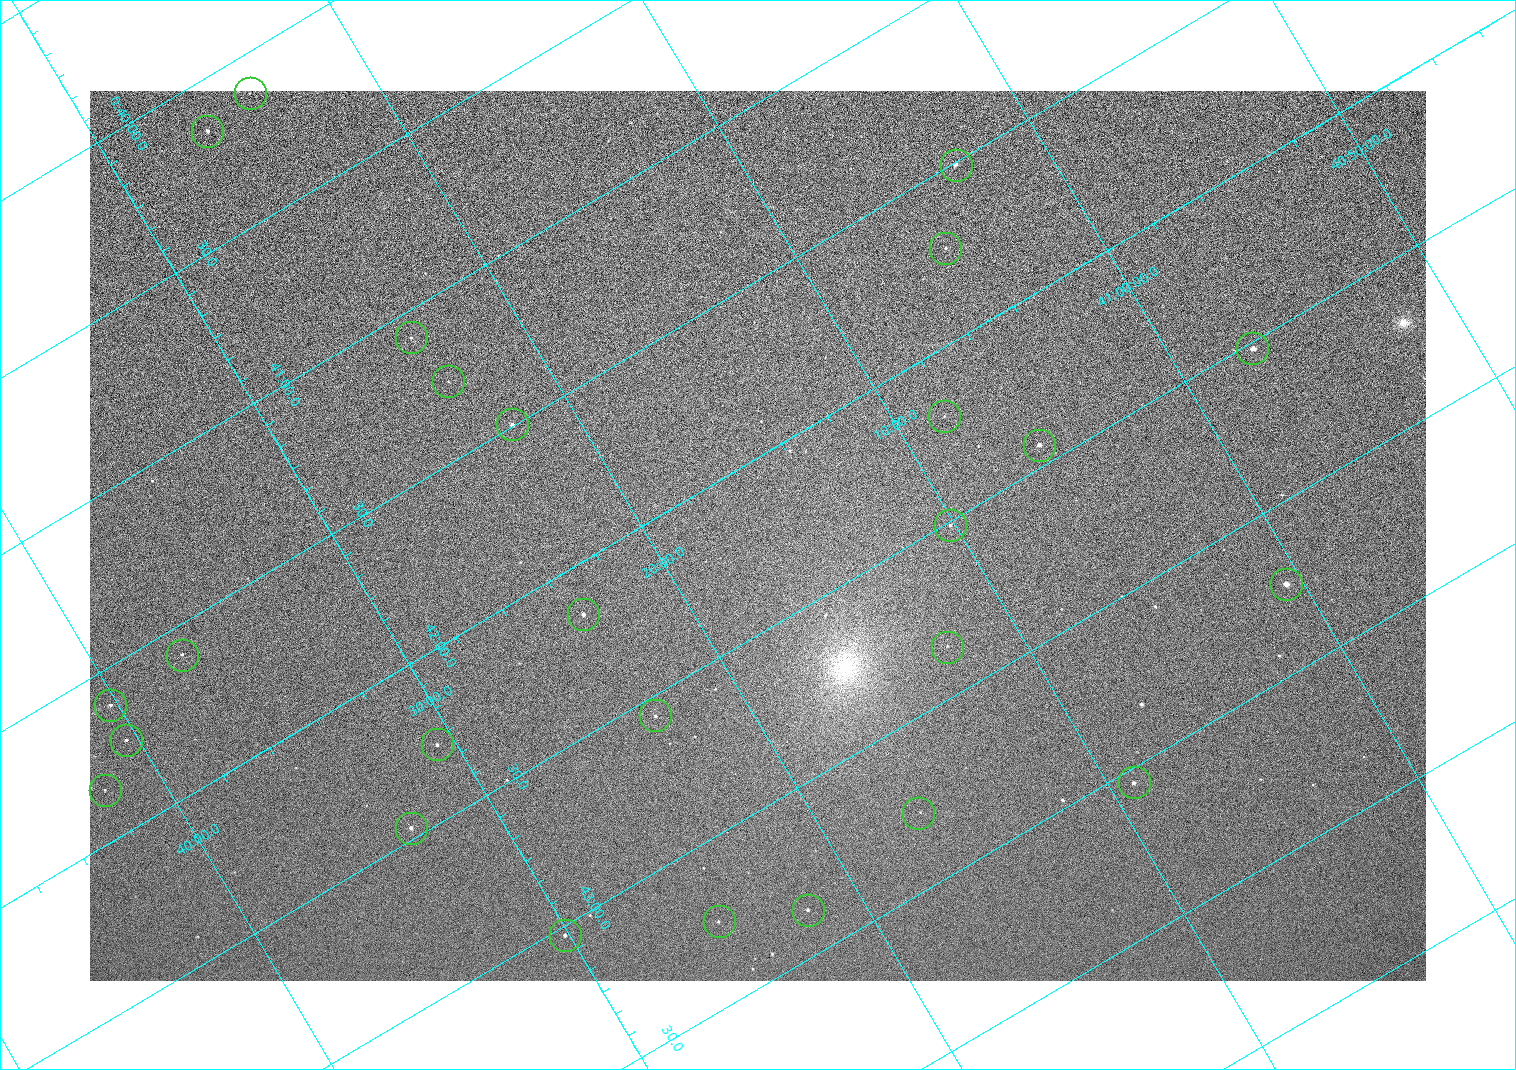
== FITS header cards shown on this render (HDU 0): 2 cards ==
NAXIS1  =                 1336 / length of data axis 1
NAXIS2  =                  890 / length of data axis 2

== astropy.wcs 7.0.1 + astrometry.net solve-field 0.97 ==
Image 1336 x 890 px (HDU 0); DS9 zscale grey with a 90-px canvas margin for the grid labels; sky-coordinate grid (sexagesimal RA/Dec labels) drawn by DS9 from the SOLVED WCS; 26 Tycho-2 reference stars matched to detected sources circled (green)
Header WCS: none
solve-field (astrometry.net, Tycho-2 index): SOLVED blind (the file carries no WCS)
Solved WCS: RA---TAN-SIP/DEC--TAN-SIP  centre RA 00:42:13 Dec +41:16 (10.56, +41.27 deg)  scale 2.22 arcsec/px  FOV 49.4' x 32.9'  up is -121 deg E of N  parity normal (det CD < 0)
(file carries no celestial WCS; the grid is the blind solution)
Tycho-2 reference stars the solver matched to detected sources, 26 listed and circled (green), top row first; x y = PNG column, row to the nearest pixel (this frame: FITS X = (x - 90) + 1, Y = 890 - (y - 91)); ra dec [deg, ICRS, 3 dp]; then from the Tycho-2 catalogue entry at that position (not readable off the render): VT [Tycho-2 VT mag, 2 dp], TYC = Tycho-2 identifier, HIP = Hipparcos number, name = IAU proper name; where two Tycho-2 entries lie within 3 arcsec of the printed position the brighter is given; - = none
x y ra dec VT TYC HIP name
250 93 10.030 +41.404 12.47 2805-177-1 - -
207 131 10.038 +41.438 10.94 2805-517-1 - -
956 165 10.377 +41.053 11.36 2801-2079-1 - -
945 248 10.431 +41.085 11.65 2801-2062-1 - -
411 337 10.270 +41.396 11.86 2805-219-1 - -
1252 348 10.629 +40.954 9.37 2801-2009-1 3333 -
448 381 10.317 +41.390 12.74 2805-201-1 - -
944 416 10.549 +41.138 12.52 2801-2061-1 - -
512 424 10.374 +41.370 10.16 2805-213-1 - -
1039 445 10.609 +41.097 10.73 2801-2063-1 - -
950 525 10.628 +41.169 11.22 2801-2073-1 - -
1286 584 10.809 +41.009 9.29 2801-2078-1 - -
583 614 10.538 +41.392 10.59 2805-2135-1 - -
947 647 10.713 +41.209 11.21 2801-2008-1 - -
182 655 10.397 +41.617 11.40 2805-1201-1 - -
110 705 10.403 +41.671 11.00 2805-218-1 - -
655 715 10.639 +41.386 11.36 2805-2208-1 - -
126 740 10.434 +41.673 11.25 2805-1332-1 - -
437 744 10.568 +41.510 11.29 2805-2124-1 - -
1134 782 10.886 +41.153 10.99 2801-2037-1 - -
105 790 10.460 +41.701 12.35 2805-662-1 - -
918 813 10.818 +41.276 11.21 2805-2125-1 - -
411 828 10.616 +41.550 10.67 2805-2192-1 - -
808 910 10.840 +41.365 11.39 2805-2131-2 - -
719 921 10.811 +41.416 11.59 2805-2157-1 - -
565 935 10.757 +41.502 11.21 2805-2136-1 - -